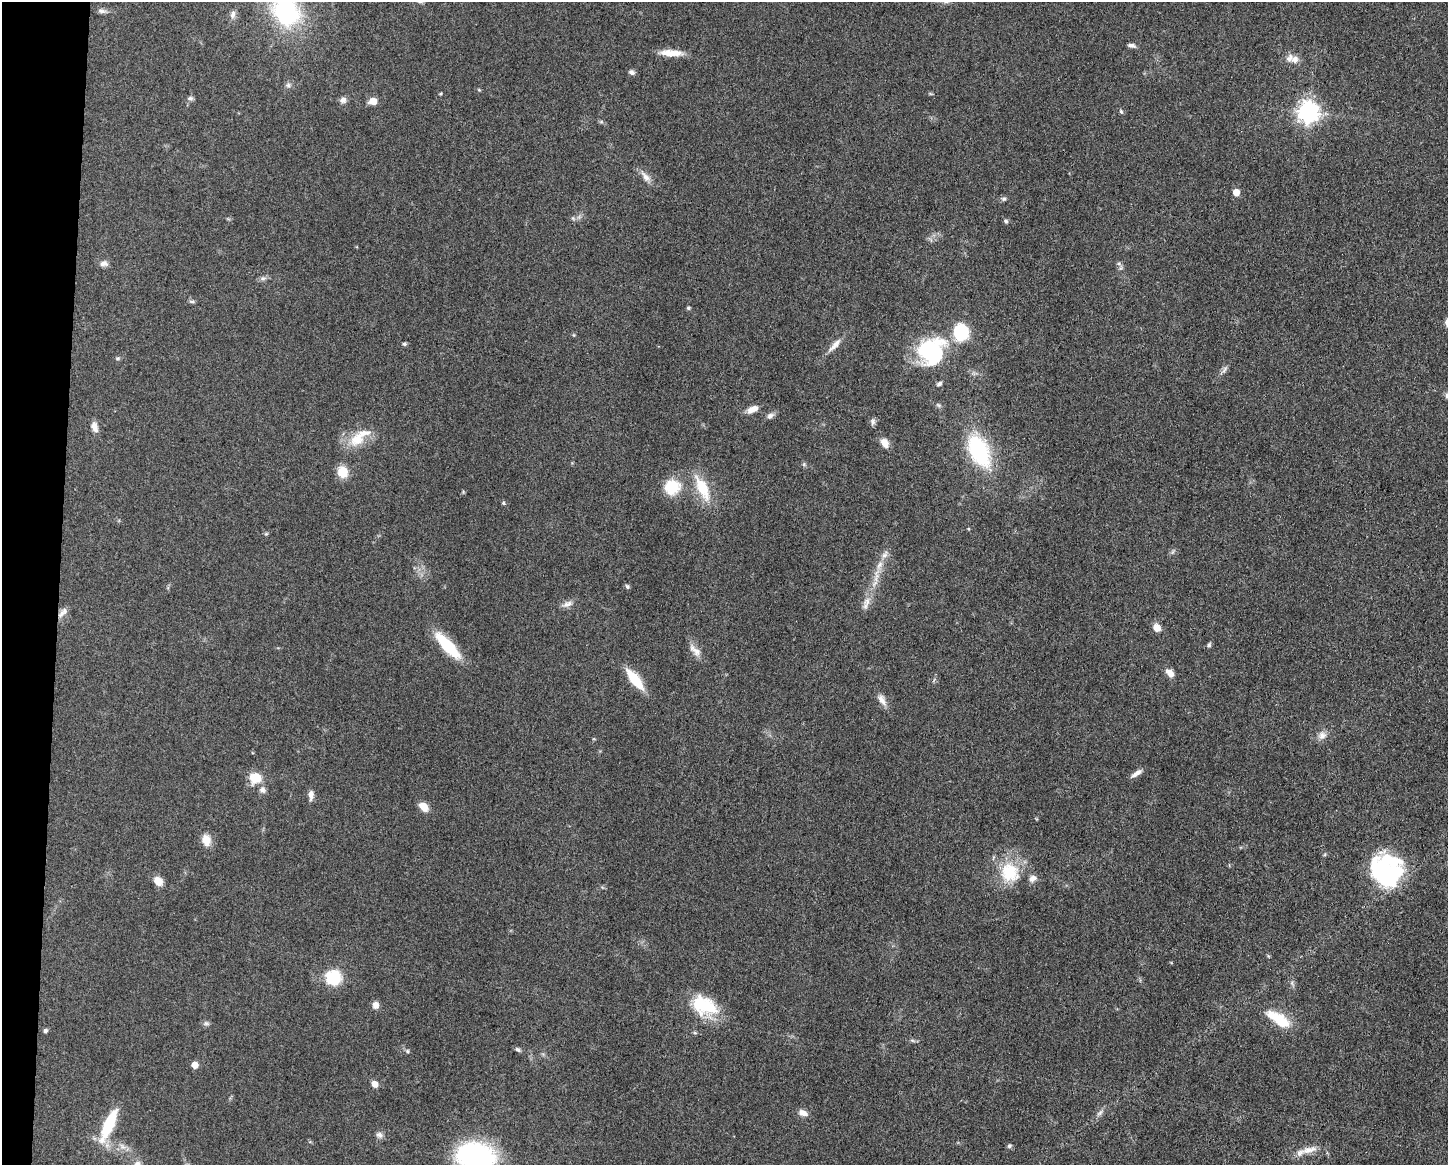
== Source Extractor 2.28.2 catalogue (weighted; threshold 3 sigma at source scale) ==
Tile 7 of 3 x 4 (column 1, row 3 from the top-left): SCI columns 232-1677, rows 1166-2328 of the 4682 x 4654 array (HDU 1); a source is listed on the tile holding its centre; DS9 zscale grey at full resolution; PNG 1450 x 1167 px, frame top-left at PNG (2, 2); no overlay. Shown black and unused: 4% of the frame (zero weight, under 3 of 5 exposures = <1% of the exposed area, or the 3 px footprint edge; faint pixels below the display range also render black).
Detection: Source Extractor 2.28.2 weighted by HDU 2 'WHT'; one run over the whole footprint, this tile lists its part. Background 0.0607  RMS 0.0056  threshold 0.0251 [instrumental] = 3 sigma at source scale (4.5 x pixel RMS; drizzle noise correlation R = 1.50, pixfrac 1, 0.05/0.05 arcsec/px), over >= 5 px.
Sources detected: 102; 1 too faint to see at this stretch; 2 inside a brighter object's white glare — not listed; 4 inside a brighter listed object's ellipse — not listed separately; the other 95 listed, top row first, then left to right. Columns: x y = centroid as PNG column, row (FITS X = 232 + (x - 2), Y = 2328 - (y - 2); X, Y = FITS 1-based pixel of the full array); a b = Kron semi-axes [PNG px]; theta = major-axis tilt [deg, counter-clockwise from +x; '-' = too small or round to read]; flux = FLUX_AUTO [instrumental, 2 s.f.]
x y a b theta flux
102 11 12 6 -14 2.1
286 11 23 18 -60 88
233 14 11 7 82 2.6
1132 45 9 5 -10 1.9
671 53 27 7 -2 8.7
1295 59 11 10 - 3.8
631 72 7 6 - 1.8
288 85 8 7 - 1.6
479 90 6 3 -19 0.59
440 94 4 3 - 0.57
190 98 8 6 1 1.4
343 100 9 8 - 2.3
373 101 9 7 5 5.1
1121 111 6 4 -63 0.97
1308 112 8 7 - 370
601 122 6 4 18 0.74
646 177 19 8 -51 4.2
1236 192 5 5 - 10
1004 199 7 6 - 1.3
573 218 6 4 -55 0.84
1006 221 6 5 - 1.1
1119 263 7 5 17 1.1
104 264 10 8 9 2.6
263 278 9 6 0 1.7
192 301 8 4 -1 1.1
688 308 5 4 - 0.84
961 332 9 8 - 60
574 335 6 4 -71 0.6
404 344 6 5 - 0.94
835 345 25 7 46 5
932 351 37 30 44 44
118 358 6 5 - 0.86
1224 370 13 5 59 2
939 383 7 5 27 1.3
1447 396 7 6 - 1.4
752 409 14 7 26 4.8
770 416 10 7 32 2.2
873 421 10 6 -88 1.7
94 427 12 8 -72 4
356 439 23 18 38 14
885 443 12 8 -59 4.6
979 451 36 20 -63 51
804 464 6 5 - 0.94
343 472 11 9 -73 11
672 487 20 19 - 15
702 488 35 13 -65 18
463 492 5 5 - 0.62
504 503 5 4 - 0.81
969 529 5 3 - 0.5
266 534 5 5 - 0.7
879 565 17 7 71 5.8
874 583 15 5 49 3.2
627 586 7 5 -58 1
867 601 12 10 73 4.2
567 604 16 7 21 3.2
61 614 13 8 56 3.8
1157 627 10 8 -59 4.3
1209 645 7 5 47 1.1
448 646 34 10 -47 27
696 651 15 10 -53 4.7
1170 673 11 7 -43 4.2
635 679 25 8 -52 17
882 700 19 8 -59 4.1
1322 735 12 11 - 3.9
1136 773 15 5 34 3.1
255 778 11 10 - 13
262 790 10 9 - 2.5
311 795 12 6 89 2.9
424 807 11 7 -44 6.3
206 840 13 10 -68 6.9
1009 872 30 27 -60 25
1385 872 42 27 -78 60
158 881 9 7 -51 6.4
1268 956 6 3 -71 0.64
333 978 18 17 - 19
375 1005 8 7 - 3.4
704 1006 32 21 -30 27
1278 1019 34 13 -32 17
206 1023 9 6 -4 1.4
45 1031 5 5 - 1.3
695 1033 6 4 -18 0.72
912 1040 7 5 -18 1.1
518 1049 8 5 -31 1.3
407 1051 7 6 - 1.1
195 1065 5 5 - 8.1
375 1084 8 6 -52 3.7
803 1113 11 7 -22 3.7
1100 1113 11 6 42 2.1
109 1125 33 9 66 30
379 1135 10 8 -25 2.2
1009 1146 6 5 - 1.1
123 1147 12 7 -34 3.3
1309 1150 26 9 13 7
475 1156 26 19 -8 130
137 1164 8 7 - 2.8
Overlapping masked pixels (flux is a lower limit): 1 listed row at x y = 61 614
Isophote crosses this tile's border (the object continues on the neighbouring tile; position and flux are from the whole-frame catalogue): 4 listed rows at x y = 286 11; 1447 396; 475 1156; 137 1164